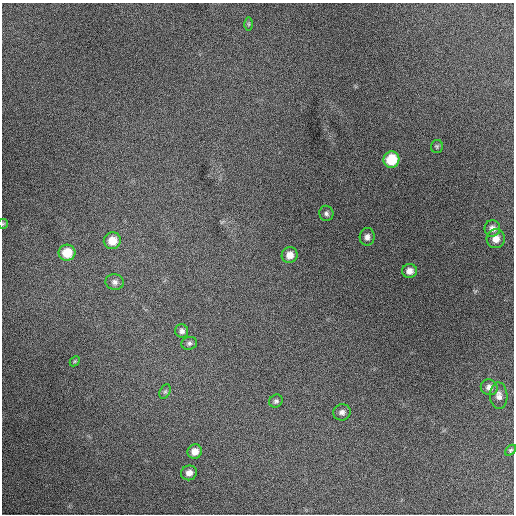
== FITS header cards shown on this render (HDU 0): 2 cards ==
NAXIS1  =                  512 / Axis length
NAXIS2  =                  512 / Axis length

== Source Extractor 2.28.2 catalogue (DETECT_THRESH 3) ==
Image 512 x 512 px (HDU 0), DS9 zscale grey, 1 PNG px = 1 image px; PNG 516 x 516 px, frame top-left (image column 1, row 512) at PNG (2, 3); each listed source drawn as its Kron ellipse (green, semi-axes under 4 px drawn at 4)
Background 1640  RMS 38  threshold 115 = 3 sigma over >= 5 px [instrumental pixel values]
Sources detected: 24; all 24 listed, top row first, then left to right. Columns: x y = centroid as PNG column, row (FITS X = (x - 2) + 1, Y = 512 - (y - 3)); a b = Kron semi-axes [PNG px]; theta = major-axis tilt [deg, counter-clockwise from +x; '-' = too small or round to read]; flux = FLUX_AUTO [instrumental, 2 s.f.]
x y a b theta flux
249 24 6 4 -90 4100
437 146 6 6 - 4300
391 160 8 8 - 72000
326 213 7 7 - 7500
3 224 5 5 - 3000
492 228 8 8 - 15000
367 237 9 7 84 12000
496 239 9 9 - 20000
112 241 8 8 - 34000
67 253 8 8 - 55000
290 255 8 7 - 22000
409 271 7 7 - 16000
115 282 9 8 - 10000
182 331 7 6 - 9200
189 343 8 6 14 6800
75 361 6 4 45 3200
489 387 8 7 - 14000
165 391 7 5 62 4600
499 396 13 8 -87 16000
276 401 7 6 - 6500
342 412 9 8 - 10000
510 450 6 4 42 3900
195 451 7 7 - 20000
189 473 8 7 - 16000
At the frame edge (FLAGS 8, measured only in part): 1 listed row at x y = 3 224